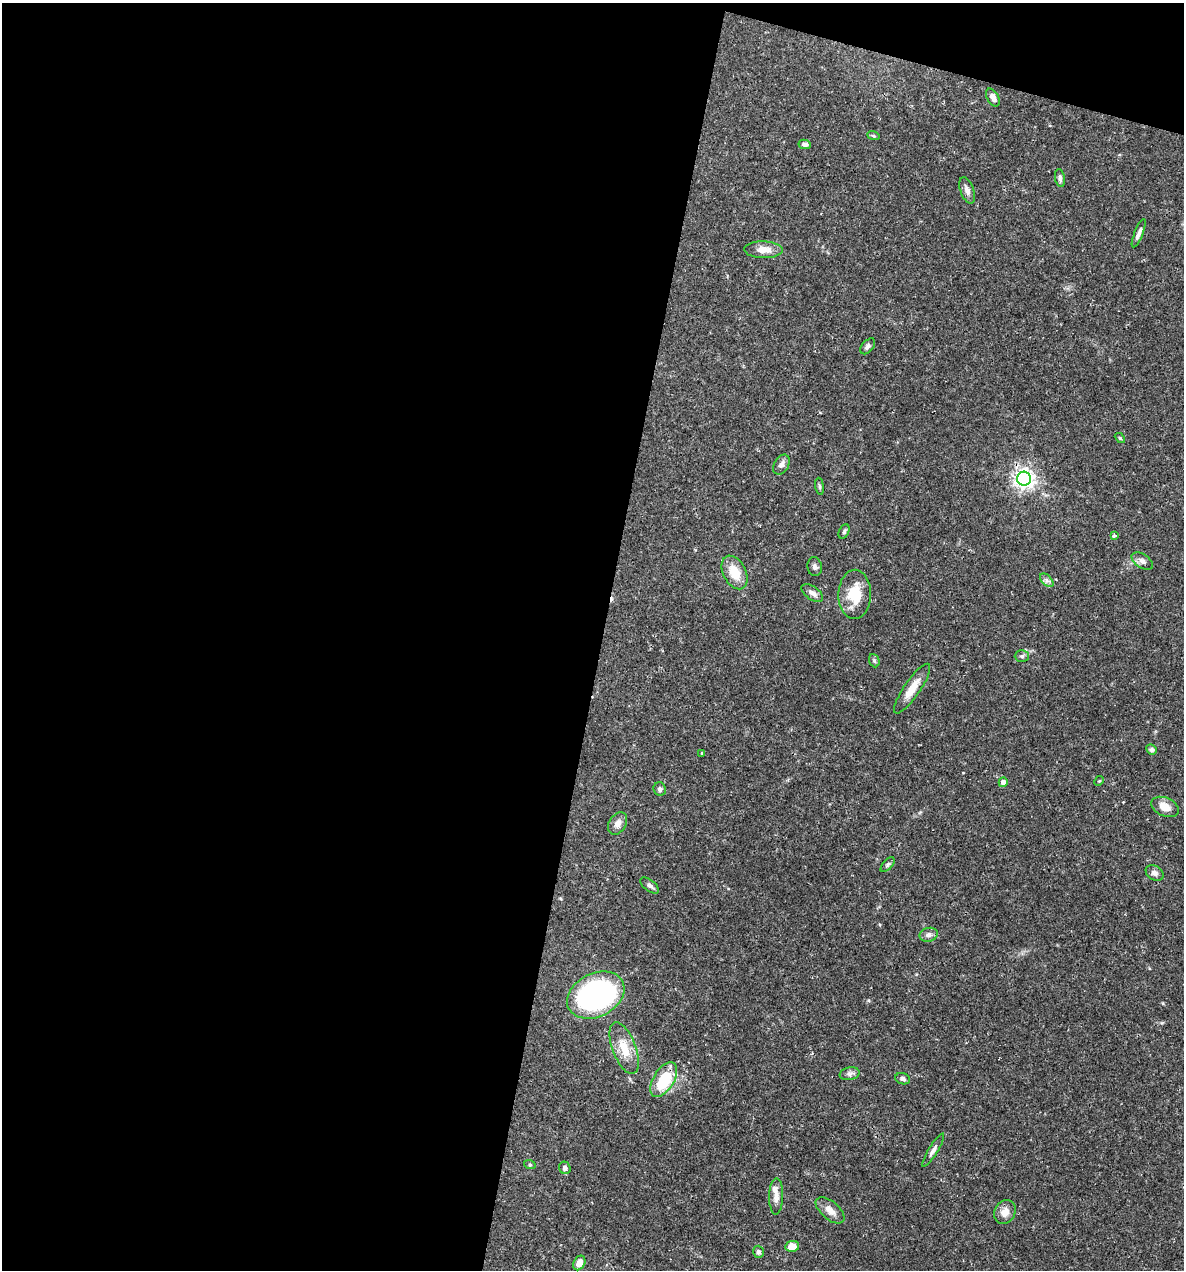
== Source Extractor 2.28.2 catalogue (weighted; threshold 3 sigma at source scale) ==
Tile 1 of 4 x 4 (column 1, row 1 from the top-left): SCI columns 246-1427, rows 3804-5071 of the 5092 x 5073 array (HDU 1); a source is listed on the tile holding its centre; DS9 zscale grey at full resolution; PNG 1186 x 1272 px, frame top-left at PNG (2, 3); each listed source drawn as its Kron ellipse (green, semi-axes under 4 px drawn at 4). Shown black and unused: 53% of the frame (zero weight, under 2 of 3 exposures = <1% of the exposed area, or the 3 px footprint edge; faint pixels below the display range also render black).
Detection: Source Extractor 2.28.2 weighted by HDU 2 'WHT'; one run over the whole footprint, this tile lists its part. Background 0.0426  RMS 0.0032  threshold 0.0144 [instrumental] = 3 sigma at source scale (4.5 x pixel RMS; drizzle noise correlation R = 1.50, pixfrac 1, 0.05/0.05 arcsec/px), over >= 5 px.
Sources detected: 51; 1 inside a brighter object's white glare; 1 cosmic-ray / hot-pixel residue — neither listed nor drawn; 1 inside a brighter listed object's ellipse — not listed separately; the other 48 listed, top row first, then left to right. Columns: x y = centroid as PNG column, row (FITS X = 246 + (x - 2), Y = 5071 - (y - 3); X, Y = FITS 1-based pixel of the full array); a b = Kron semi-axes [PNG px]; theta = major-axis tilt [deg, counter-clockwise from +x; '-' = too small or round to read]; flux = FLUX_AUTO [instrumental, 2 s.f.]
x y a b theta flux
993 98 10 5 -60 1.7
873 135 6 4 -20 0.43
805 144 6 4 -10 1
1060 178 9 5 -81 0.9
967 190 14 6 -70 1.8
1139 233 15 4 68 1.2
763 250 19 8 -2 3.4
868 346 9 5 48 0.87
1120 438 6 3 -44 0.36
781 465 11 7 61 1.4
1024 479 7 7 - 170
820 486 8 4 -81 0.51
844 532 7 5 64 0.57
1114 536 3 3 - 1
1142 561 12 7 -34 1.4
815 567 9 7 -80 0.95
735 572 18 11 -63 6.8
1047 580 8 5 -45 0.92
812 593 12 6 -36 1.6
855 594 24 16 89 8.8
1022 656 7 5 0 0.65
874 661 7 5 -68 0.59
912 689 30 8 56 4.5
1151 750 5 5 - 0.68
702 753 3 3 - 0.38
1099 781 5 4 - 0.31
1003 782 5 4 - 1.4
660 789 7 6 - 0.82
1165 807 15 9 -23 3.6
618 823 12 8 59 1.9
888 865 9 5 49 0.62
1155 873 9 7 -35 1.3
650 885 11 5 -38 1.1
929 935 9 7 13 1.4
596 995 30 21 27 70
624 1048 27 11 -69 6.2
850 1074 10 6 10 1.1
903 1079 7 5 -17 0.84
664 1080 19 10 59 14
933 1150 19 4 58 1.3
530 1165 6 3 -19 0.37
565 1168 6 5 - 1
776 1196 18 7 89 2.2
830 1210 17 9 -41 2.8
1005 1212 12 10 58 2.6
792 1246 7 5 11 3.6
758 1252 6 5 - 0.76
579 1263 8 5 60 2.6
Overlapping masked pixels (flux is a lower limit): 1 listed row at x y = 664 1080